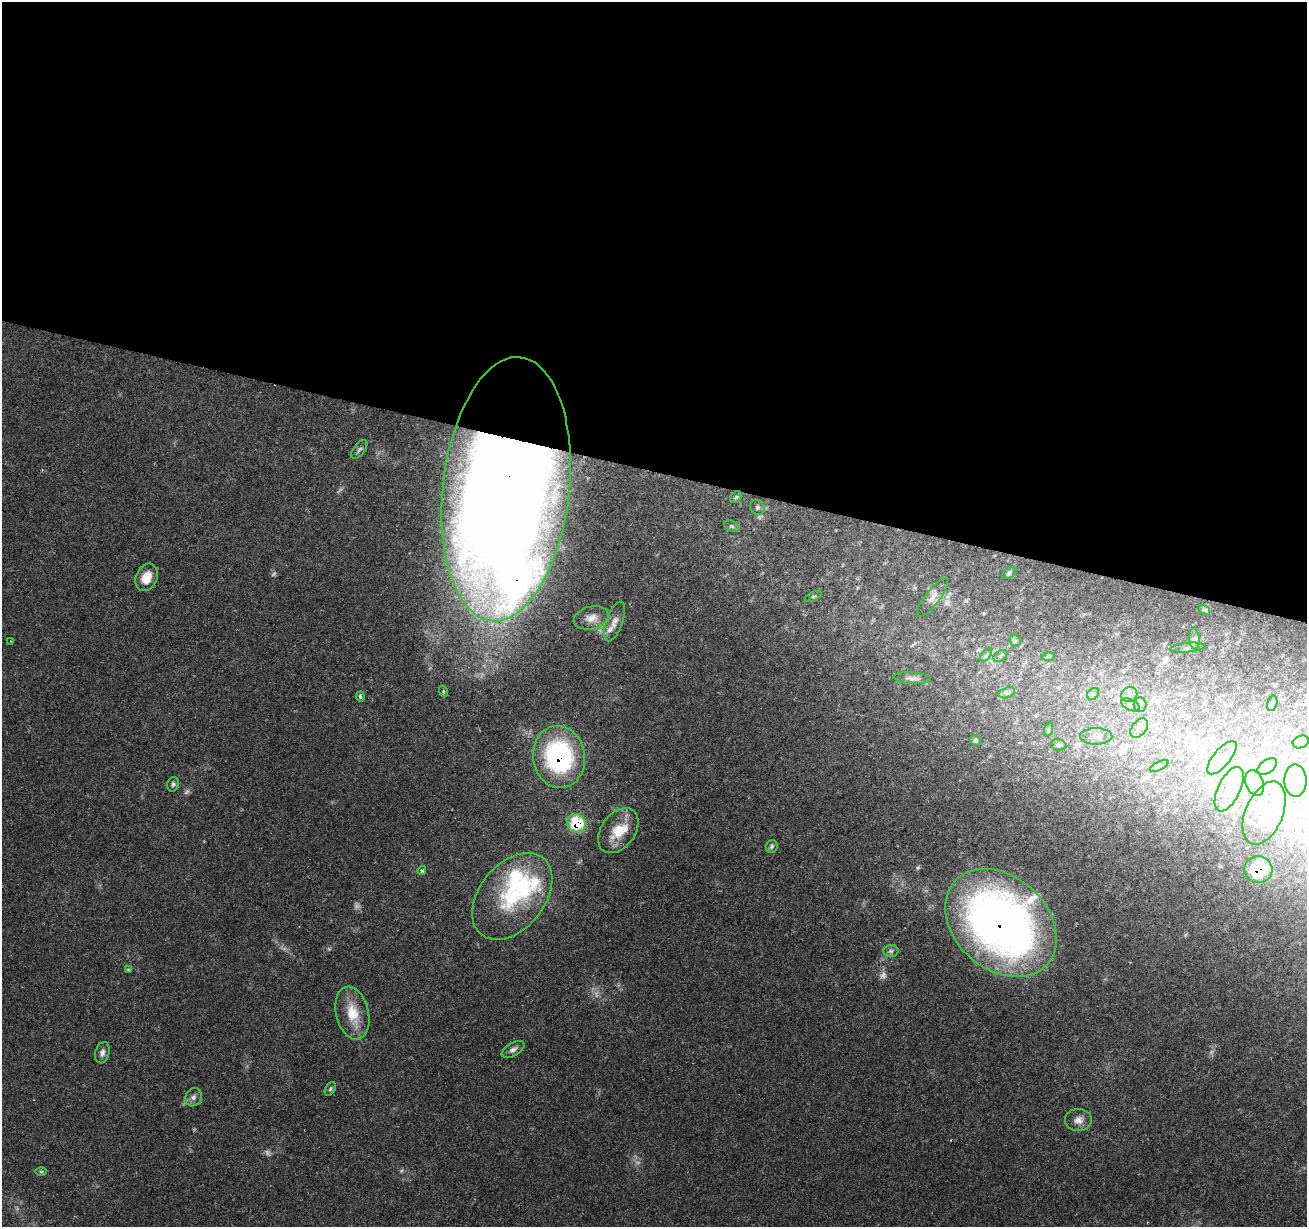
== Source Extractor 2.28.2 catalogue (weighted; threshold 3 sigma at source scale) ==
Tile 3 of 4 x 4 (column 3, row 1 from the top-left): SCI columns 2611-3915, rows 3896-5120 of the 5230 x 5405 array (HDU 1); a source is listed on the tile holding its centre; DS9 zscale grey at full resolution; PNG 1309 x 1229 px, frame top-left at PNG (2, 2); each listed source drawn as its Kron ellipse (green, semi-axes under 4 px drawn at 4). Shown black and unused: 38% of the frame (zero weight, under 2 of 3 exposures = <1% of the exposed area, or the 3 px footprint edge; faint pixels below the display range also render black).
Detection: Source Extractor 2.28.2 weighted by HDU 2 'WHT'; one run over the whole footprint, this tile lists its part. Background 0.157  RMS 0.0076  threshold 0.034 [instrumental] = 3 sigma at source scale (4.5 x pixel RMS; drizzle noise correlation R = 1.50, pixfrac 1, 0.0396/0.0396 arcsec/px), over >= 5 px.
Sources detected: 75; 4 too faint to see at this stretch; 6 inside a brighter object's white glare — neither listed nor drawn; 6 inside a brighter listed object's ellipse — not listed separately; the other 59 listed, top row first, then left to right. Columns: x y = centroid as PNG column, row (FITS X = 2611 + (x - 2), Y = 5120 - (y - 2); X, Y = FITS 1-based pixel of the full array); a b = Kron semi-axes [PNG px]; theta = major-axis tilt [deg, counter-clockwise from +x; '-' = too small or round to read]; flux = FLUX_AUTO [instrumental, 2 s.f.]
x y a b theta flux
359 449 11 5 51 2.2
506 489 133 63 84 2300
736 497 6 5 - 1.2
757 507 8 6 -44 1.8
731 526 8 5 -26 1.6
1009 573 8 5 31 1.5
146 577 14 10 66 12
813 596 9 3 21 1.1
932 597 23 7 53 5.9
1204 610 6 4 -36 1.4
591 618 18 11 13 7.6
615 621 21 8 71 5.9
1194 639 11 5 -85 2.4
11 641 3 3 - 0.58
1015 641 6 5 - 1.6
1188 648 17 4 6 2.6
986 655 8 4 53 1.9
1000 656 8 5 37 1.8
1048 657 7 4 0 1.4
912 678 18 6 -4 4.1
443 691 6 3 -72 0.82
1007 693 9 5 18 2.4
1093 694 7 5 45 1.8
1129 694 8 7 - 3.2
360 696 5 4 - 1.9
1272 703 8 5 73 1.6
1131 705 10 5 -25 2.8
1140 705 7 6 - 2.6
1139 728 11 7 52 4
1049 729 7 4 71 1.6
1096 736 16 8 0 6.2
975 740 5 5 - 1.3
1301 742 8 6 21 2.3
1059 745 8 6 -13 1.9
559 757 31 26 -81 110
1222 758 20 8 50 9.5
1159 766 10 4 26 1.6
1267 766 11 6 36 3.8
1295 780 16 11 -89 9.3
1255 783 13 9 -70 8.2
173 784 7 5 73 1.7
1229 789 24 11 64 17
1264 813 33 18 67 32
576 823 10 8 -44 37
618 831 25 17 53 17
772 847 7 6 - 1.7
422 870 4 4 - 1.4
1258 870 14 13 - 25
512 896 49 32 51 67
1001 923 62 46 -42 450
891 951 7 6 - 1.8
129 969 4 4 - 1.2
352 1013 27 16 -76 19
513 1049 12 6 30 3.2
102 1053 11 7 73 3.3
330 1089 7 4 60 1.3
193 1097 9 8 - 3
1078 1120 13 11 -1 5.4
41 1171 6 3 -2 1
Overlapping masked pixels (flux is a lower limit): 5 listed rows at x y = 506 489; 559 757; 576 823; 1258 870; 1001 923
Unlisted compact peaks at least as high as the median listed source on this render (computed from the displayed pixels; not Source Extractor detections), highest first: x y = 918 868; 329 949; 401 1171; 638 1162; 983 613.